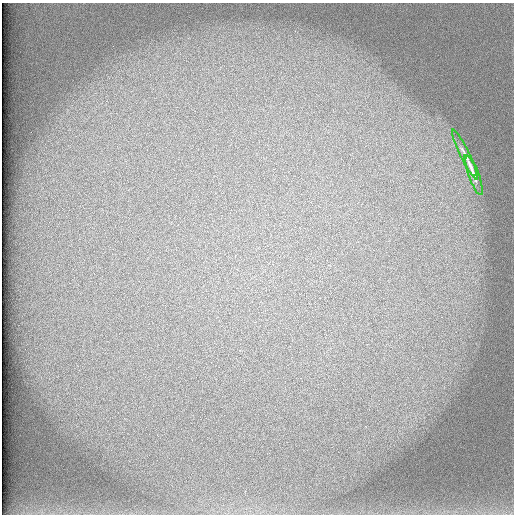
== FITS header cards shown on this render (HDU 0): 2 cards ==
NAXIS1  =                  512 /
NAXIS2  =                  512 /

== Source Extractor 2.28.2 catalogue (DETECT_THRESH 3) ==
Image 512 x 512 px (HDU 0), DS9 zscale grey, 1 PNG px = 1 image px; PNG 516 x 516 px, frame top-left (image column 1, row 512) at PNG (2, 3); each listed source drawn as its Kron ellipse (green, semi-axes under 4 px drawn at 4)
Background 101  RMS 3.1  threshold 9.19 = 3 sigma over >= 5 px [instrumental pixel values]
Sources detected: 3; all 3 listed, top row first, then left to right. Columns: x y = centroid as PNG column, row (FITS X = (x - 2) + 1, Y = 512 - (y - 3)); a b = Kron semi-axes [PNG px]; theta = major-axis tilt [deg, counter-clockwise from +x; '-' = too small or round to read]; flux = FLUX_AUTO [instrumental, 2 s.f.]
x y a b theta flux
465 155 28 4 -64 1400
470 165 11 3 -64 400
474 176 21 5 -70 1500